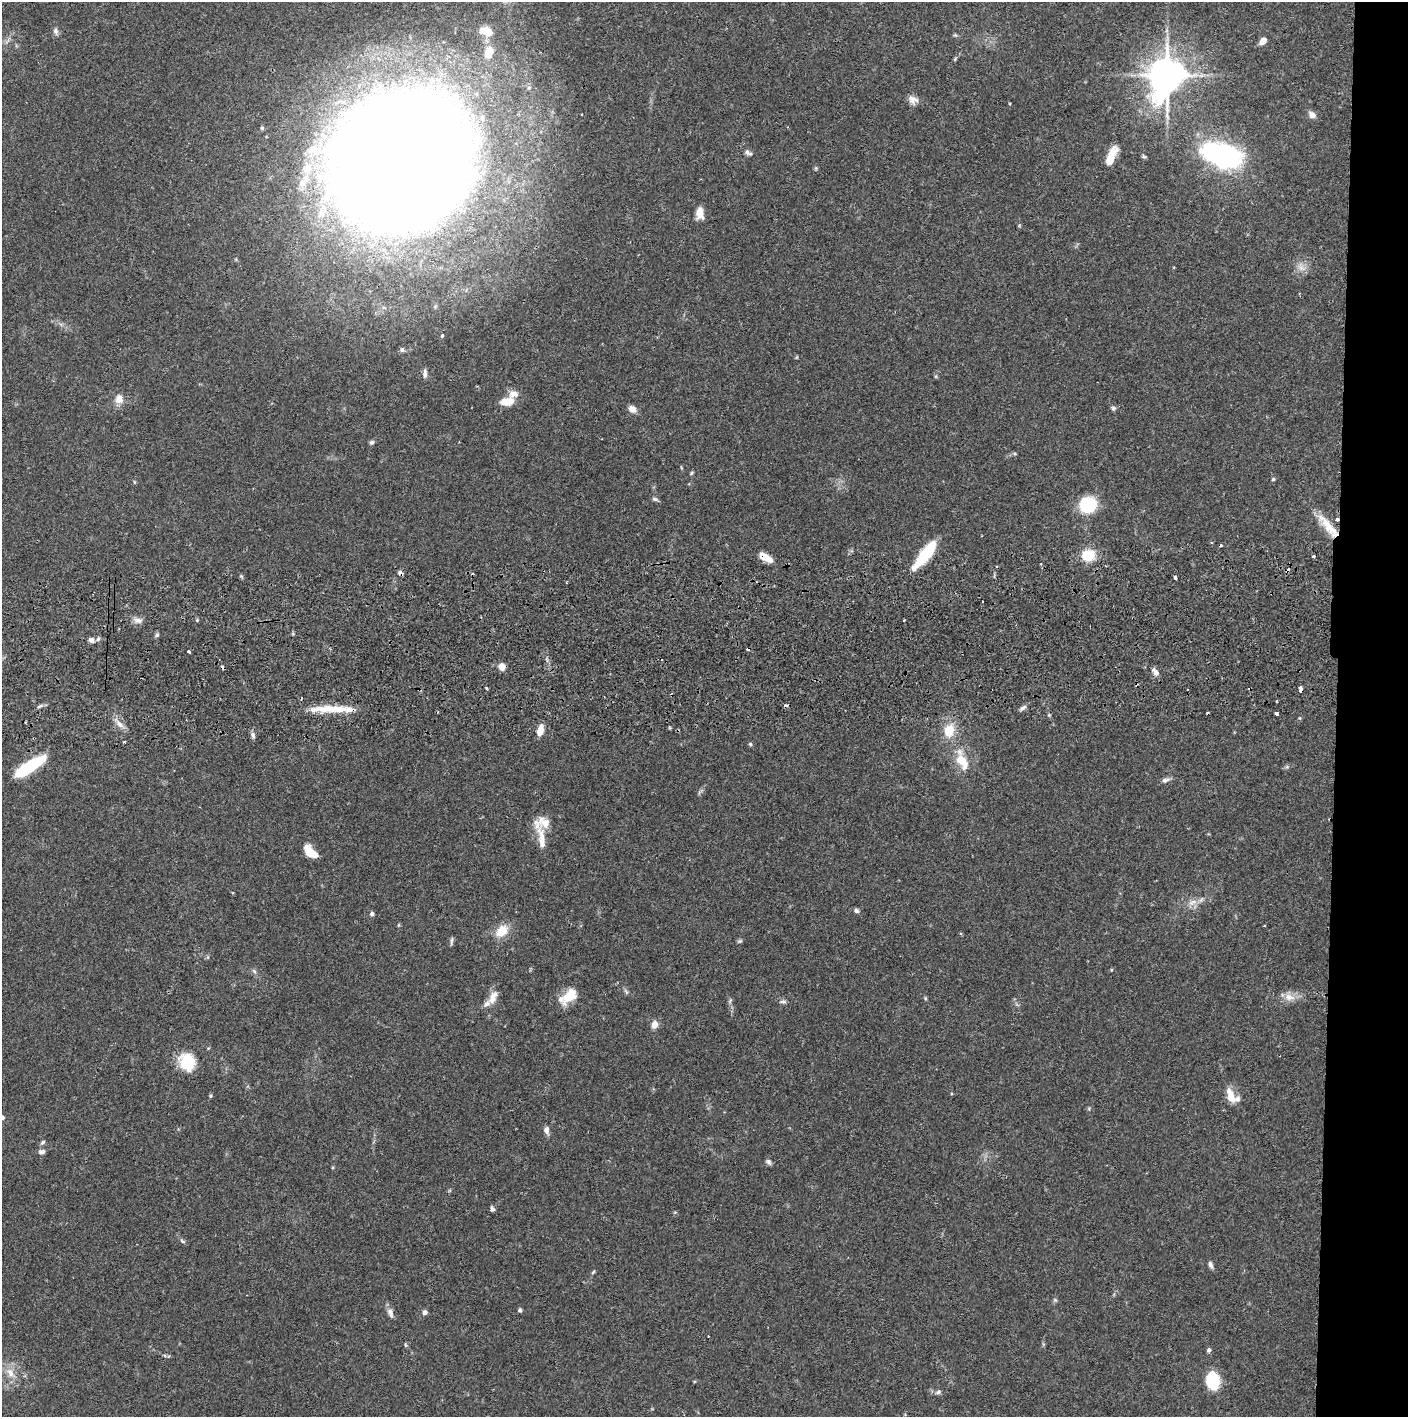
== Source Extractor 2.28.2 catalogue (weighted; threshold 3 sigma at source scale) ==
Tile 6 of 3 x 3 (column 3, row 2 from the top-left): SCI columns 2817-4222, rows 1472-2886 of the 4229 x 4358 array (HDU 1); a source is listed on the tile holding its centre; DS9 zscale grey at full resolution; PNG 1410 x 1419 px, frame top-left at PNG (2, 2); no overlay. Shown black and unused: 5% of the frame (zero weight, under 2 of 3 exposures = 3% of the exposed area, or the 3 px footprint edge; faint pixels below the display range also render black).
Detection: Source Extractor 2.28.2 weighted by HDU 2 'WHT'; one run over the whole footprint, this tile lists its part. Background 0.0682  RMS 0.0048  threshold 0.0218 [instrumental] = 3 sigma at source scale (4.5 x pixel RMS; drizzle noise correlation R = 1.50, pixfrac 1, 0.05/0.05 arcsec/px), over >= 5 px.
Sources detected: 120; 1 too faint to see at this stretch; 1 inside a brighter object's white glare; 11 cosmic-ray / hot-pixel residue — not listed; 7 inside a brighter listed object's ellipse — not listed separately; the other 100 listed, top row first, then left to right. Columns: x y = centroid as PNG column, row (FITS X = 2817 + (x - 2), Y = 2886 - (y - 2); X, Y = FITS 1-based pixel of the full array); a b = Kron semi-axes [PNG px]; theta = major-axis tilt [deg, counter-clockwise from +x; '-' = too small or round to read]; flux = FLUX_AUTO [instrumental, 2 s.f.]
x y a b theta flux
56 31 9 6 -84 1.6
487 31 11 9 -54 7.1
955 35 6 4 -42 0.69
1263 41 9 6 42 3.2
489 52 9 7 67 9.1
955 59 6 4 58 0.59
1167 75 14 11 73 910
913 100 13 10 -28 3.2
1312 115 8 7 - 2.9
262 128 4 4 - 0.68
747 152 8 6 -50 1.5
1223 155 25 13 -16 150
1111 156 20 7 67 8.8
1144 156 6 4 -29 0.72
402 160 86 78 57 3400
308 168 13 11 60 7.4
302 183 15 10 59 5.2
700 213 12 7 -86 5.6
1301 268 10 7 -40 2.7
442 336 4 4 - 0.58
402 350 7 5 -74 0.9
797 357 5 3 - 0.47
425 374 11 5 88 1.7
119 399 11 9 73 4.5
507 401 17 9 11 7.3
1113 408 7 6 - 1
632 409 8 7 - 3.3
372 442 6 6 - 1
691 473 6 4 38 0.61
1273 479 4 4 - 0.67
655 499 8 5 -26 1
1088 505 14 13 - 27
1337 519 4 3 - 3.8
1328 526 39 10 -50 11
926 554 30 8 51 27
1088 555 16 14 3 10
1313 556 3 3 - 0.83
765 557 17 7 -31 6.5
138 620 12 6 -8 2.3
197 620 4 4 - 0.55
904 620 2 2 - 0.57
157 635 7 4 88 0.88
91 640 8 7 - 1.9
189 652 3 3 - 1.8
502 667 7 6 - 4.9
1155 672 10 6 -56 2.6
486 688 3 3 - 0.69
1300 689 6 3 -90 4.3
39 706 6 4 20 0.84
1023 708 8 5 27 1.3
328 709 47 8 3 13
1276 713 3 3 - 11
1300 718 5 3 - 0.43
120 724 13 6 -45 3
540 730 11 6 74 5.5
949 731 15 12 74 9.8
253 735 9 5 -72 1.3
124 742 3 3 - 0.73
750 744 5 5 - 0.7
962 761 23 11 -66 11
30 766 35 10 33 25
1165 780 11 6 15 1.8
542 822 24 19 57 8.7
310 852 14 7 -41 10
1192 902 15 7 23 3.6
856 911 6 5 - 1.3
372 914 5 4 - 1.5
502 931 14 10 46 9.5
451 941 12 3 82 0.9
740 941 7 5 20 0.77
254 971 7 4 -45 0.91
570 996 23 12 46 9.7
1289 997 15 9 -12 4.5
925 998 5 4 - 0.59
492 999 15 9 -76 3.9
730 1001 8 4 54 0.78
783 1002 9 5 0 1.2
654 1024 6 6 - 5
187 1062 21 17 -75 14
210 1096 5 4 - 0.59
1231 1096 19 8 -70 6.5
2 1118 6 5 - 1.6
546 1130 9 6 -84 2.2
43 1142 7 4 40 0.94
42 1152 8 5 3 1.5
769 1162 9 6 -57 1.3
492 1209 5 5 - 1.4
182 1241 8 4 -28 0.88
1210 1265 8 5 -69 1.5
593 1272 6 4 46 0.62
1055 1300 6 4 -45 0.7
520 1310 5 4 - 0.99
425 1312 6 5 - 1.6
390 1313 13 7 -71 2.4
708 1336 2 2 - 0.35
405 1345 6 3 -71 0.58
1209 1350 5 5 - 1.3
10 1373 16 10 -69 5.4
1213 1380 11 8 -85 34
938 1392 8 5 21 1.2
Overlapping masked pixels (flux is a lower limit): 4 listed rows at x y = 1337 519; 1328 526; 765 557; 1300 689
Isophote crosses this tile's border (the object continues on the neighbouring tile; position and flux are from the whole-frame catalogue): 2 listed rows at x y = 402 160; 2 1118